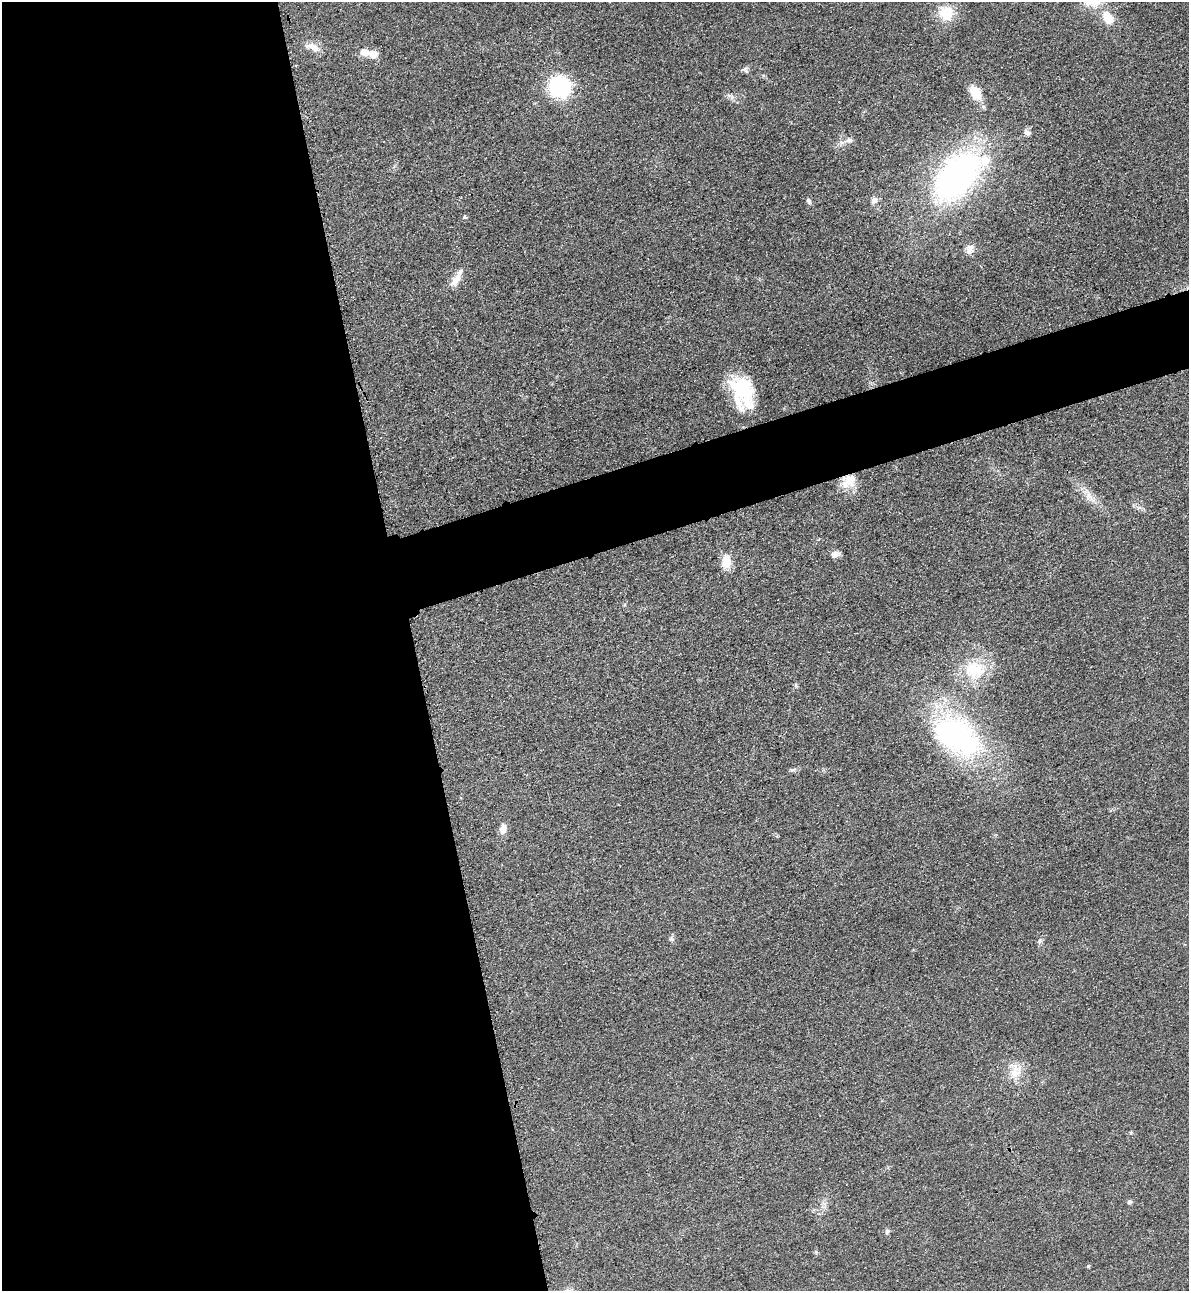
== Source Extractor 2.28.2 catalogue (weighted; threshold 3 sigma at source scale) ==
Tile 9 of 4 x 4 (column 1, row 3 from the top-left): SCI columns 285-1471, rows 1318-2606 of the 5195 x 5213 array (HDU 1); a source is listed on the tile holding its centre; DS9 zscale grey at full resolution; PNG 1191 x 1293 px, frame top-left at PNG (2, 2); no overlay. Shown black and unused: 39% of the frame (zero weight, under 3 of 4 exposures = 3% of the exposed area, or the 3 px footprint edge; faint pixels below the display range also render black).
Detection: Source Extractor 2.28.2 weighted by HDU 2 'WHT'; one run over the whole footprint, this tile lists its part. Background 0.0679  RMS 0.0084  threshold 0.0379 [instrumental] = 3 sigma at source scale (4.5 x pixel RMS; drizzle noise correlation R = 1.50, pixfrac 1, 0.05/0.05 arcsec/px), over >= 5 px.
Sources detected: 37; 4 inside a brighter listed object's ellipse — not listed separately; the other 33 listed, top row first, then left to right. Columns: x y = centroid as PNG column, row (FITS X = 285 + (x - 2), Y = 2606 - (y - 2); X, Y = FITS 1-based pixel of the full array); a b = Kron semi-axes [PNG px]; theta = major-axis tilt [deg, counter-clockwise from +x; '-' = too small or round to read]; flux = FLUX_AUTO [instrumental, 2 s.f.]
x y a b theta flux
946 13 16 15 - 22
1107 17 19 12 -62 15
314 47 15 10 -38 7.9
365 52 11 8 -9 8.1
745 70 11 5 -49 2
560 86 16 15 - 100
975 92 18 11 -59 15
732 97 7 5 -47 2.3
1027 132 9 6 -8 3.1
849 140 12 6 13 4.1
957 175 57 33 49 250
874 200 9 8 - 4
809 201 8 5 -65 2.1
464 217 6 6 - 1.6
970 249 14 10 67 5.7
456 280 24 9 56 9.3
742 389 31 26 -69 49
849 481 20 14 39 16
1089 495 18 6 -60 7.2
1139 508 7 4 19 1.7
835 554 10 7 16 5
726 562 18 11 -88 12
974 670 30 25 -3 37
957 735 70 42 -34 160
792 770 8 5 24 1.7
503 829 12 8 83 6.7
672 939 8 5 -20 1.7
1040 941 8 6 70 2
1015 1073 22 14 36 14
1131 1133 6 4 1 1.1
1130 1202 6 5 - 1.7
887 1231 8 5 76 1.9
1088 1266 5 4 - 0.98
Overlapping masked pixels (flux is a lower limit): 1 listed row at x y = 849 481